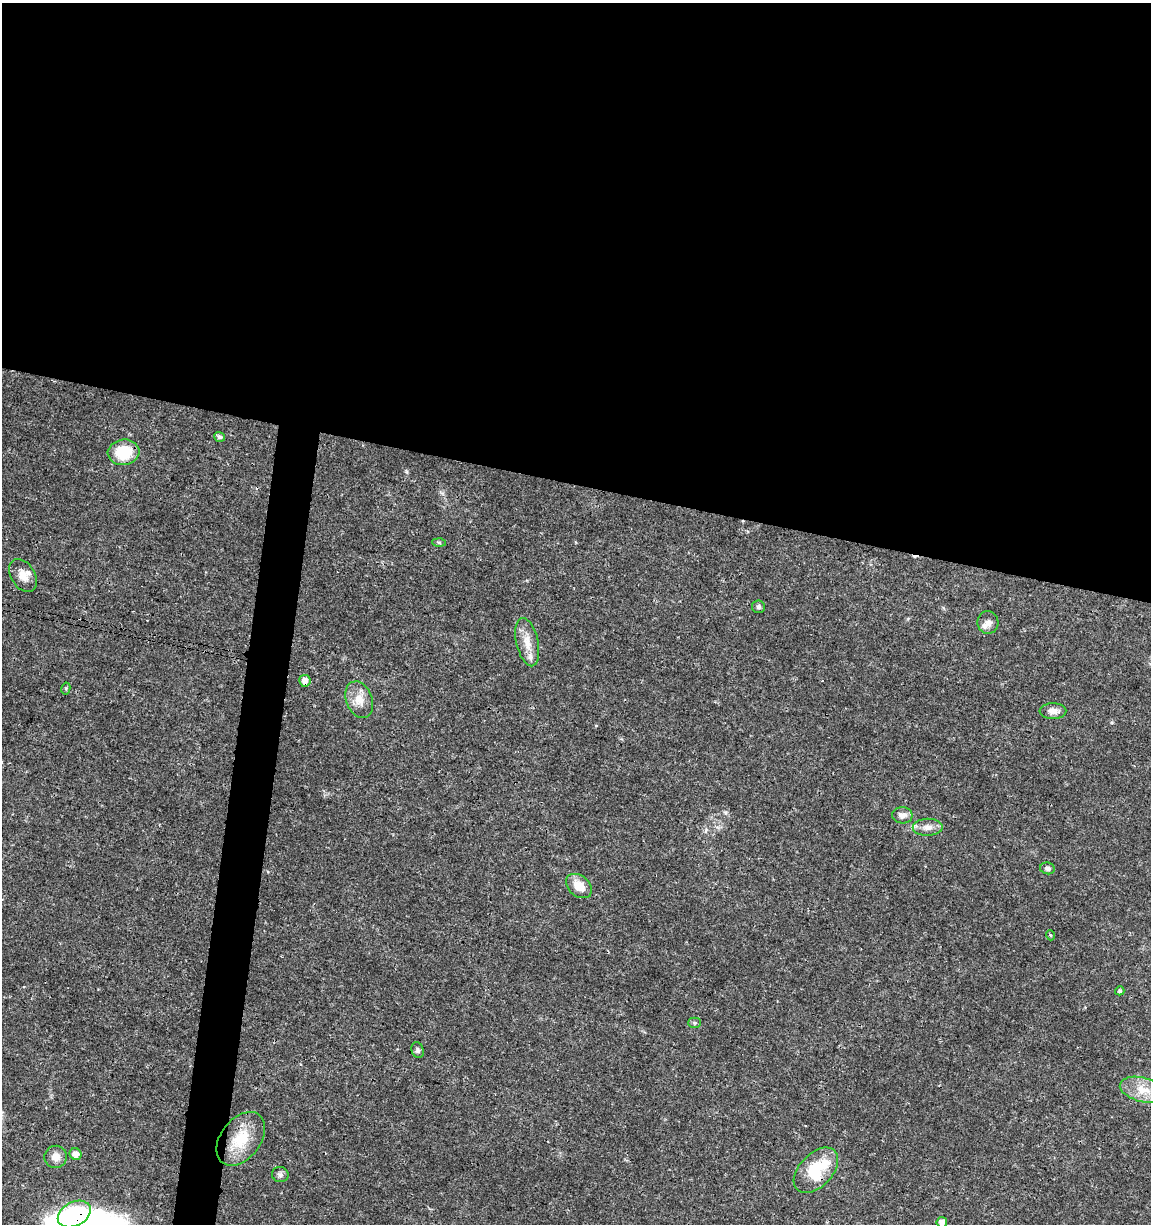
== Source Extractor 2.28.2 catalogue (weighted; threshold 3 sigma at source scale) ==
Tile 3 of 4 x 4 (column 3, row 1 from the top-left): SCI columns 2523-3671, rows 3675-4896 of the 5104 x 4898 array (HDU 1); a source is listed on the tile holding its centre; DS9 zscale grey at full resolution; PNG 1153 x 1226 px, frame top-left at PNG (2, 3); each listed source drawn as its Kron ellipse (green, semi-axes under 4 px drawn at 4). Shown black and unused: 42% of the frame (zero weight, under 3 of 4 exposures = <1% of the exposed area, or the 3 px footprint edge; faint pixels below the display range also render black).
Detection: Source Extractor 2.28.2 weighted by HDU 2 'WHT'; one run over the whole footprint, this tile lists its part. Background 0.0189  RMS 0.0018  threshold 0.00796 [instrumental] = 3 sigma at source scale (4.5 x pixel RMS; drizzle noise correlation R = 1.50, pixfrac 1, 0.0396/0.0396 arcsec/px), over >= 5 px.
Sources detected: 31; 1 cosmic-ray / hot-pixel residue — neither listed nor drawn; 3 inside a brighter listed object's ellipse — not listed separately; the other 27 listed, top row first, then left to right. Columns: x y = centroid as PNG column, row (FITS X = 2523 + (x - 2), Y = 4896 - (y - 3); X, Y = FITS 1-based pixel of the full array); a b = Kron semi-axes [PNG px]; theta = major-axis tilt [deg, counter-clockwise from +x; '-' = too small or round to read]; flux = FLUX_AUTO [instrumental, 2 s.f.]
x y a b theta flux
219 437 5 4 - 0.47
123 452 16 12 6 6
439 542 7 4 -3 0.27
23 576 18 12 -57 1.9
758 607 6 6 - 0.39
988 622 11 10 - 0.99
527 642 24 11 -77 2.5
305 681 6 5 - 1.2
66 688 6 4 79 0.24
359 700 19 13 -68 2.4
1053 711 13 8 1 1.3
902 815 10 8 -1 1.1
928 827 15 8 1 1.2
1047 868 7 6 - 0.59
579 886 15 10 -39 2.7
1050 935 5 3 - 0.18
1120 991 4 4 - 0.33
695 1023 6 5 - 0.3
418 1050 8 6 -71 0.44
1143 1090 23 12 -13 3.4
241 1139 30 20 53 5.9
76 1154 6 5 - 1.1
56 1157 11 11 - 1.5
816 1170 27 16 46 8.2
280 1175 8 7 - 0.54
74 1214 17 12 28 9.9
942 1222 5 5 - 1.1
Overlapping masked pixels (flux is a lower limit): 3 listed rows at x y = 305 681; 816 1170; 74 1214
Isophote crosses this tile's border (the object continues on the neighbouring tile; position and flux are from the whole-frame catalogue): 1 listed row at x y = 942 1222